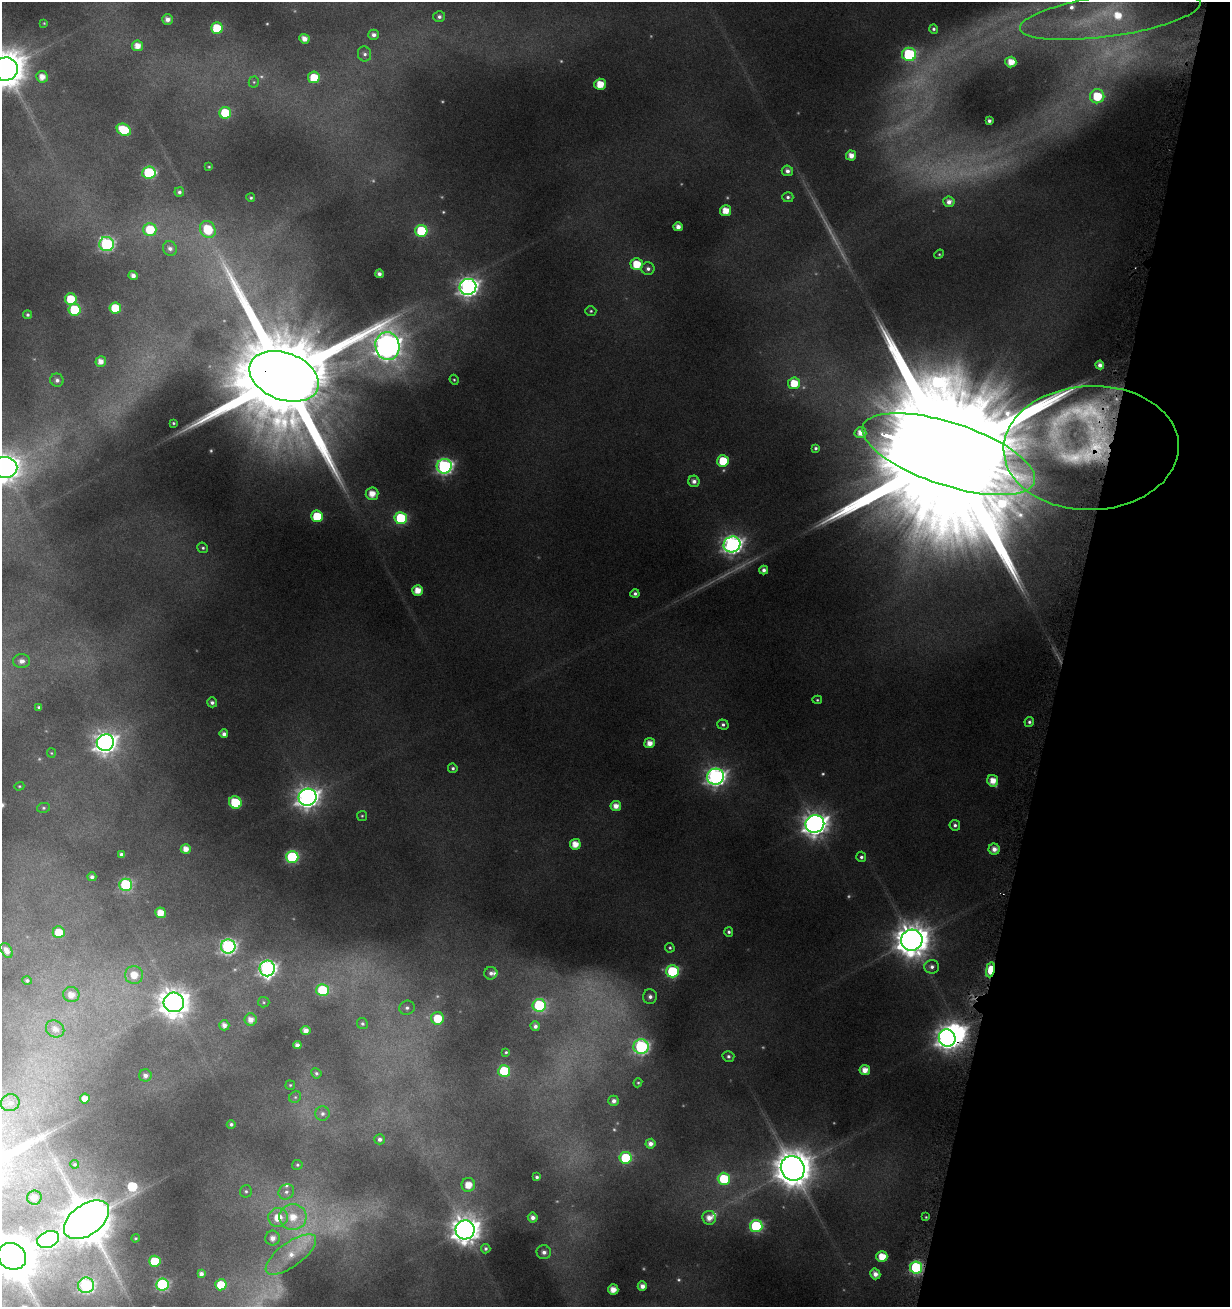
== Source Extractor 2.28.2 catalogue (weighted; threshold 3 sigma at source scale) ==
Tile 8 of 4 x 4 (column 4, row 2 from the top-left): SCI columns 3912-5139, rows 2635-3939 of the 5462 x 5246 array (HDU 1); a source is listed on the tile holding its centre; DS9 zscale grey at full resolution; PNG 1232 x 1309 px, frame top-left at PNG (2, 2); each listed source drawn as its Kron ellipse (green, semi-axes under 4 px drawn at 4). Shown black and unused: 14% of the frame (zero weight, under 4 of 8 exposures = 2% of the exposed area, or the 3 px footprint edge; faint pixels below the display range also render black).
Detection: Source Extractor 2.28.2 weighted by HDU 2 'WHT'; one run over the whole footprint, this tile lists its part. Background 0.0173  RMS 0.0094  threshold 0.0386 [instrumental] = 3 sigma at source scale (4.09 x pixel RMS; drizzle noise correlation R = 1.36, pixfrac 0.8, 0.0396/0.0396 arcsec/px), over >= 5 px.
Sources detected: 212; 23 too faint to see at this stretch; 1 inside a brighter object's white glare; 1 long thin detection or spike segment (spike, bleed or trail) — neither listed nor drawn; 5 inside a brighter listed object's ellipse — not listed separately; the other 182 listed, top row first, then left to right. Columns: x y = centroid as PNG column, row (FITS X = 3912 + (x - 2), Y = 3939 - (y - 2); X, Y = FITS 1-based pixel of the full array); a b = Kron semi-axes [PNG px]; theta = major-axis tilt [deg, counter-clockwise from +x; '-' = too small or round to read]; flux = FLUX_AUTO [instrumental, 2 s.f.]
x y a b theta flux
1110 16 91 20 8 91
439 17 6 5 - 3
168 19 5 5 - 5.7
44 23 4 3 - 0.86
217 28 6 5 - 29
934 29 5 4 - 2
374 35 5 5 - 4.2
304 39 5 4 - 7
137 46 5 5 - 10
365 54 7 6 - 2.9
909 54 7 6 - 96
1011 62 5 5 - 12
6 69 12 11 - 2900
42 77 6 6 - 8.8
314 77 6 6 - 22
254 82 5 5 - 1.2
600 84 5 5 - 18
1097 96 7 7 - 32
225 113 6 6 - 36
989 121 4 3 - 2.3
124 130 7 6 - 39
851 155 5 5 - 8.2
209 167 3 3 - 0.89
787 171 6 5 - 4.3
149 173 7 6 - 82
179 192 5 5 - 2.6
788 197 6 5 - 2.4
251 198 4 4 - 1.5
949 202 5 5 - 5.2
725 211 5 5 - 14
678 227 5 4 - 6.1
208 229 9 7 -59 33
150 230 6 6 - 33
421 231 6 6 - 64
107 244 7 7 - 170
170 248 8 6 -51 4
939 254 5 4 - 1.1
637 264 6 6 - 23
648 269 6 6 - 3.3
379 274 4 4 - 4
133 276 4 4 - 4.9
468 287 8 8 - 470
71 299 6 5 - 30
115 308 5 5 - 36
75 310 6 6 - 58
591 311 5 4 - 1.6
28 315 4 4 - 1.7
387 346 14 12 -78 1100
101 361 5 5 - 7.6
1100 365 4 4 - 4.3
284 376 36 23 -21 32000
57 380 7 6 - 3.6
454 380 5 4 - 1.2
794 383 6 6 - 22
173 423 3 3 - 1
860 433 6 5 - 8.5
815 448 4 4 - 1.8
1091 448 88 62 2 190
949 454 90 31 -18 110000
723 461 6 6 - 31
444 466 7 7 - 260
5 468 12 10 1 1200
694 481 6 5 - 4.4
372 494 6 6 - 12
317 516 6 6 - 38
401 518 6 6 - 77
732 544 8 8 - 420
203 548 5 5 - 1.8
764 570 4 4 - 4
418 590 5 5 - 13
635 594 4 4 - 2.5
22 661 8 7 - 5.2
817 700 5 4 - 1.3
212 702 5 5 - 3
39 707 4 3 - 1.5
1029 722 5 4 - 2.2
723 724 5 5 - 2.4
224 734 4 4 - 3.7
105 743 9 8 - 640
649 743 5 5 - 9.1
51 753 5 4 - 0.9
453 768 5 4 - 2
715 777 8 8 - 430
993 781 6 5 - 12
19 786 5 4 - 0.97
308 797 9 8 - 710
235 803 6 6 - 43
616 806 5 5 - 8.6
43 808 6 5 - 1.6
362 816 5 5 - 1.3
815 824 9 9 - 830
955 825 5 5 - 2.7
575 844 5 5 - 13
186 849 5 5 - 8.2
994 849 5 5 - 6.7
121 854 4 3 - 2.3
292 857 6 6 - 100
861 857 5 5 - 2.5
92 877 4 4 - 2.9
126 885 6 6 - 110
161 913 5 5 - 13
59 932 6 6 - 20
729 932 5 4 - 2.2
912 940 11 10 - 2000
228 946 7 7 - 260
670 948 5 4 - 1.5
6 950 8 5 -58 6.7
932 967 7 6 - 3.9
267 968 8 7 - 340
990 970 8 4 80 54
672 971 6 6 - 83
491 973 6 6 - 3.5
134 975 9 9 - 15
27 980 4 4 - 1.8
322 990 6 6 - 59
71 995 8 7 - 8.6
650 997 7 7 - 4.3
174 1002 10 10 - 1500
264 1002 6 5 - 1.3
539 1005 6 6 - 100
407 1008 8 7 - 3.3
437 1018 6 6 - 29
251 1020 6 6 - 7.6
362 1024 6 5 - 1.8
224 1025 5 5 - 5.6
535 1026 5 4 - 3.3
55 1029 9 8 - 6.7
306 1030 5 4 - 5.8
947 1038 9 8 - 620
297 1045 4 4 - 4.9
641 1047 7 7 - 200
506 1052 4 4 - 1.3
728 1056 6 5 - 2.5
865 1070 5 5 - 9.7
504 1071 6 6 - 49
316 1073 5 4 - 1.8
145 1075 6 6 - 4.3
638 1083 5 4 - 1.1
290 1085 5 5 - 1.1
295 1097 6 5 - 1.6
85 1099 5 5 - 8.9
614 1101 5 5 - 4.3
10 1103 9 8 - 5.9
322 1114 7 7 - 3.1
231 1124 4 4 - 2.1
380 1139 5 5 - 3.3
650 1144 5 5 - 5
626 1158 6 6 - 58
75 1164 4 4 - 1
297 1165 5 5 - 1.4
793 1168 12 11 - 2600
537 1177 4 3 - 2
724 1179 6 6 - 49
468 1185 7 6 - 14
246 1191 6 6 - 1.9
286 1192 8 7 - 3.7
34 1198 7 7 - 6.4
278 1217 10 9 - 18
293 1217 14 13 - 20
926 1217 4 3 - 0.9
533 1218 5 5 - 4.8
709 1218 7 6 - 8.5
87 1220 26 15 36 4700
756 1226 6 6 - 97
465 1230 9 9 - 1300
136 1238 4 3 - 1
273 1238 7 7 - 6.7
48 1239 11 8 24 330
486 1249 5 4 - 2.1
544 1252 7 7 - 4.4
291 1254 30 12 36 25
12 1256 14 13 - 3900
882 1257 5 5 - 17
155 1261 6 6 - 36
916 1268 6 6 - 120
201 1274 4 4 - 3.7
875 1274 5 5 - 6.5
162 1284 6 6 - 110
86 1285 8 7 - 180
221 1285 5 5 - 29
642 1286 5 4 - 6.3
613 1290 5 5 - 11
Overlapping masked pixels (flux is a lower limit): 5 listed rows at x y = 284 376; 1091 448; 949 454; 990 970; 947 1038
Isophote crosses this tile's border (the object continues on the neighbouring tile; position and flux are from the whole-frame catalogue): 3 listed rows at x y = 6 69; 5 468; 12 1256